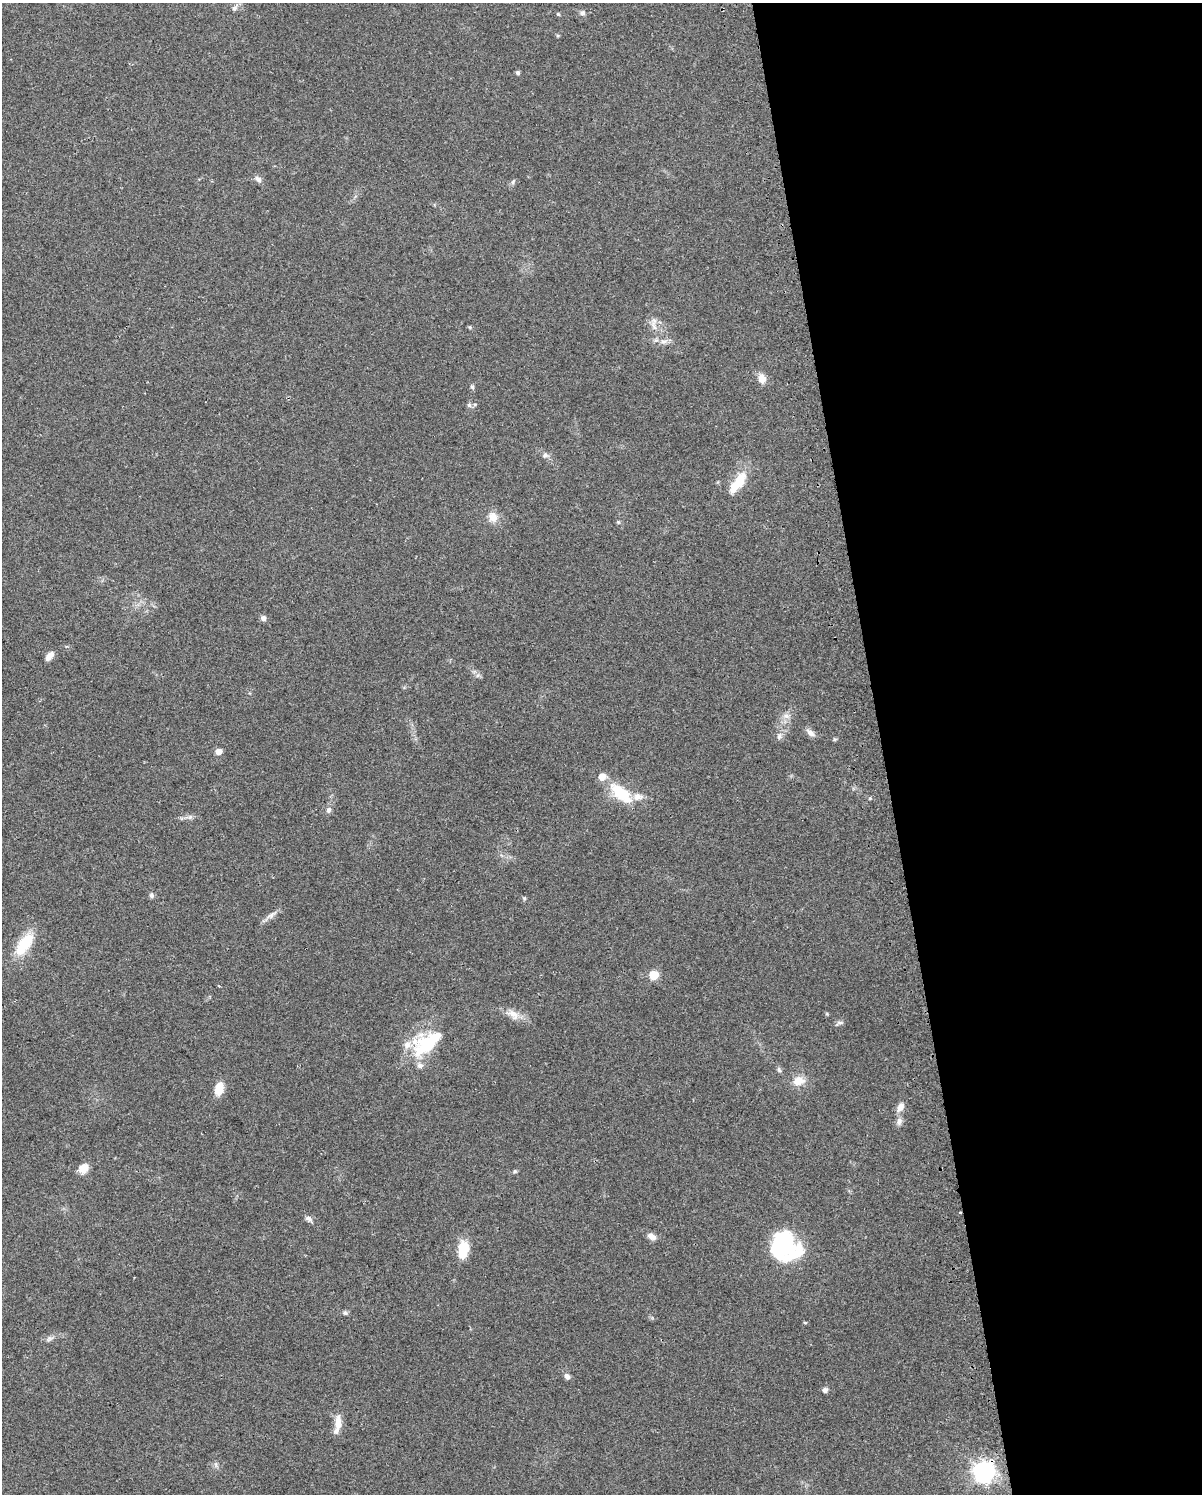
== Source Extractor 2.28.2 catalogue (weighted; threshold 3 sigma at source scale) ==
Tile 8 of 4 x 3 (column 4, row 2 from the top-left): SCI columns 3633-4832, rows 1519-3010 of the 4864 x 4573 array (HDU 1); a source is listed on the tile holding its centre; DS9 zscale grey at full resolution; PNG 1204 x 1496 px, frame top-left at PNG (2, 3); no overlay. Shown black and unused: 27% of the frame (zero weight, under 2 of 3 exposures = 2% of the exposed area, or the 3 px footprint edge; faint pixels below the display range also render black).
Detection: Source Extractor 2.28.2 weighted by HDU 2 'WHT'; one run over the whole footprint, this tile lists its part. Background 0.0646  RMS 0.0088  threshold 0.0397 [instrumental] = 3 sigma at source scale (4.5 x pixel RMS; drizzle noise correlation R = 1.50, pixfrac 1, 0.0396/0.0396 arcsec/px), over >= 5 px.
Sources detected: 65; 1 inside a brighter object's white glare — not listed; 7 inside a brighter listed object's ellipse — not listed separately; the other 57 listed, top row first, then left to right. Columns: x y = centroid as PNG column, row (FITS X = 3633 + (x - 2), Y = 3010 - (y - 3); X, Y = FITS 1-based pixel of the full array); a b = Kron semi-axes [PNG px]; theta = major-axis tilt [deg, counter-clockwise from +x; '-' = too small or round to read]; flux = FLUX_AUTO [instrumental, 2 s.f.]
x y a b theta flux
235 8 10 7 47 3.6
582 13 8 7 - 2.5
558 14 5 5 - 1.1
518 73 5 4 - 2.1
258 179 11 7 -34 3.6
513 182 7 5 60 1.8
654 321 16 7 74 5.8
470 327 5 4 - 1.2
664 341 12 8 14 5.2
762 379 13 10 -72 7
472 387 6 5 - 1.7
469 405 6 6 - 2
545 455 8 7 - 2.8
738 483 29 10 54 25
493 517 14 12 -69 9.3
618 522 6 4 -45 1.1
263 618 6 6 - 3.7
50 656 11 6 49 6.3
478 675 7 4 71 1.7
786 716 11 7 -27 4.7
810 733 13 7 -37 4.7
779 736 10 7 84 3.5
835 739 6 4 33 1.2
219 751 5 4 - 9.7
621 793 28 13 -38 37
329 810 9 7 73 3
190 817 7 6 - 2.5
152 895 7 6 - 2.2
524 898 6 5 - 1.3
271 915 19 6 34 4.9
24 944 31 14 56 31
653 975 5 5 - 41
513 1014 20 11 -33 9.9
827 1014 5 3 - 0.9
839 1023 11 5 18 2.3
428 1046 42 31 6 51
779 1070 8 5 -72 1.9
798 1081 16 13 14 11
219 1089 14 8 77 15
901 1107 12 8 63 6.4
899 1121 11 7 75 4.3
83 1169 10 8 50 11
515 1171 6 5 - 1.4
960 1212 3 3 - 1.6
309 1219 12 6 -41 3.2
651 1236 11 7 -25 5.4
785 1238 23 15 -24 48
463 1249 16 9 84 27
777 1255 26 11 -28 19
345 1313 7 5 -66 1.6
805 1323 5 3 - 0.93
50 1338 10 7 24 3
567 1376 7 6 - 3.5
825 1390 5 5 - 4.1
338 1422 21 9 89 10
216 1464 9 4 -81 2
983 1471 8 7 - 520
Overlapping masked pixels (flux is a lower limit): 2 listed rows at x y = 960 1212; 983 1471
Unlisted compact peaks at least as high as the median listed source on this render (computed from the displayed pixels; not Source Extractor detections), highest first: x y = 870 798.